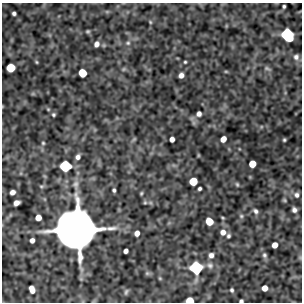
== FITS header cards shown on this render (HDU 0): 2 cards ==
NAXIS1  =                  300
NAXIS2  =                  300

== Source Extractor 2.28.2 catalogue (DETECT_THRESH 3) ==
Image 300 x 300 px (HDU 0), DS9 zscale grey, 1 PNG px = 1 image px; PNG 304 x 304 px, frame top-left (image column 1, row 300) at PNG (2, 3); no overlay
Background -0.0129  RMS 0.36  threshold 1.09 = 3 sigma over >= 5 px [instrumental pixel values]
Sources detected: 66; all 66 listed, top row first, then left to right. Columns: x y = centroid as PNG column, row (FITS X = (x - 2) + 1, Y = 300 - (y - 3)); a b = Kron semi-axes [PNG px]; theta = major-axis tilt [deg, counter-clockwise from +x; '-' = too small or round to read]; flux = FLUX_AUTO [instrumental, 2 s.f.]
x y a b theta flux
284 6 4 3 - 40
14 13 4 4 - 58
150 22 5 4 - 25
88 31 4 3 - 32
287 35 9 7 -52 2000
128 43 6 6 - 52
96 44 6 5 - 110
296 57 8 8 - 99
36 62 4 3 - 26
185 62 3 3 - 26
11 68 6 6 - 690
267 68 10 5 -22 62
124 69 6 4 45 33
226 71 5 3 - 25
82 73 6 5 - 610
181 75 5 4 - 130
33 94 6 4 -18 31
48 109 5 4 - 28
199 114 5 5 - 100
53 115 4 4 - 37
194 123 7 4 -71 48
134 139 7 4 45 31
172 139 5 4 - 120
223 139 5 4 - 220
284 140 3 3 - 29
43 143 4 4 - 30
198 155 6 3 -72 23
78 157 6 5 - 93
252 164 5 5 - 390
65 166 7 7 - 1400
193 181 6 6 - 570
237 184 6 4 -63 33
76 185 14 7 -88 140
200 189 4 3 - 46
114 190 4 3 - 47
12 192 5 4 - 120
141 193 4 3 - 29
296 195 7 6 - 77
284 200 5 4 - 29
145 202 6 5 - 35
16 203 5 5 - 150
294 210 5 4 - 79
256 211 6 5 - 63
241 216 6 5 - 38
38 218 5 5 - 240
223 218 4 3 - 25
209 221 6 5 - 470
77 229 27 26 - 15000
223 232 6 6 - 150
137 233 5 4 - 140
228 236 4 3 - 45
32 240 4 4 - 120
275 245 5 4 - 190
126 251 4 4 - 98
211 255 6 6 - 94
264 255 7 6 - 55
210 265 9 8 - 110
196 268 8 8 - 2000
147 273 7 5 20 42
160 278 5 4 - 28
265 288 5 5 - 200
32 289 7 5 -71 200
232 290 5 4 - 44
126 292 9 5 62 52
190 300 6 4 1 450
241 301 4 3 - 52
At the frame edge (FLAGS 8, measured only in part): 2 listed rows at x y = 190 300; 241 301